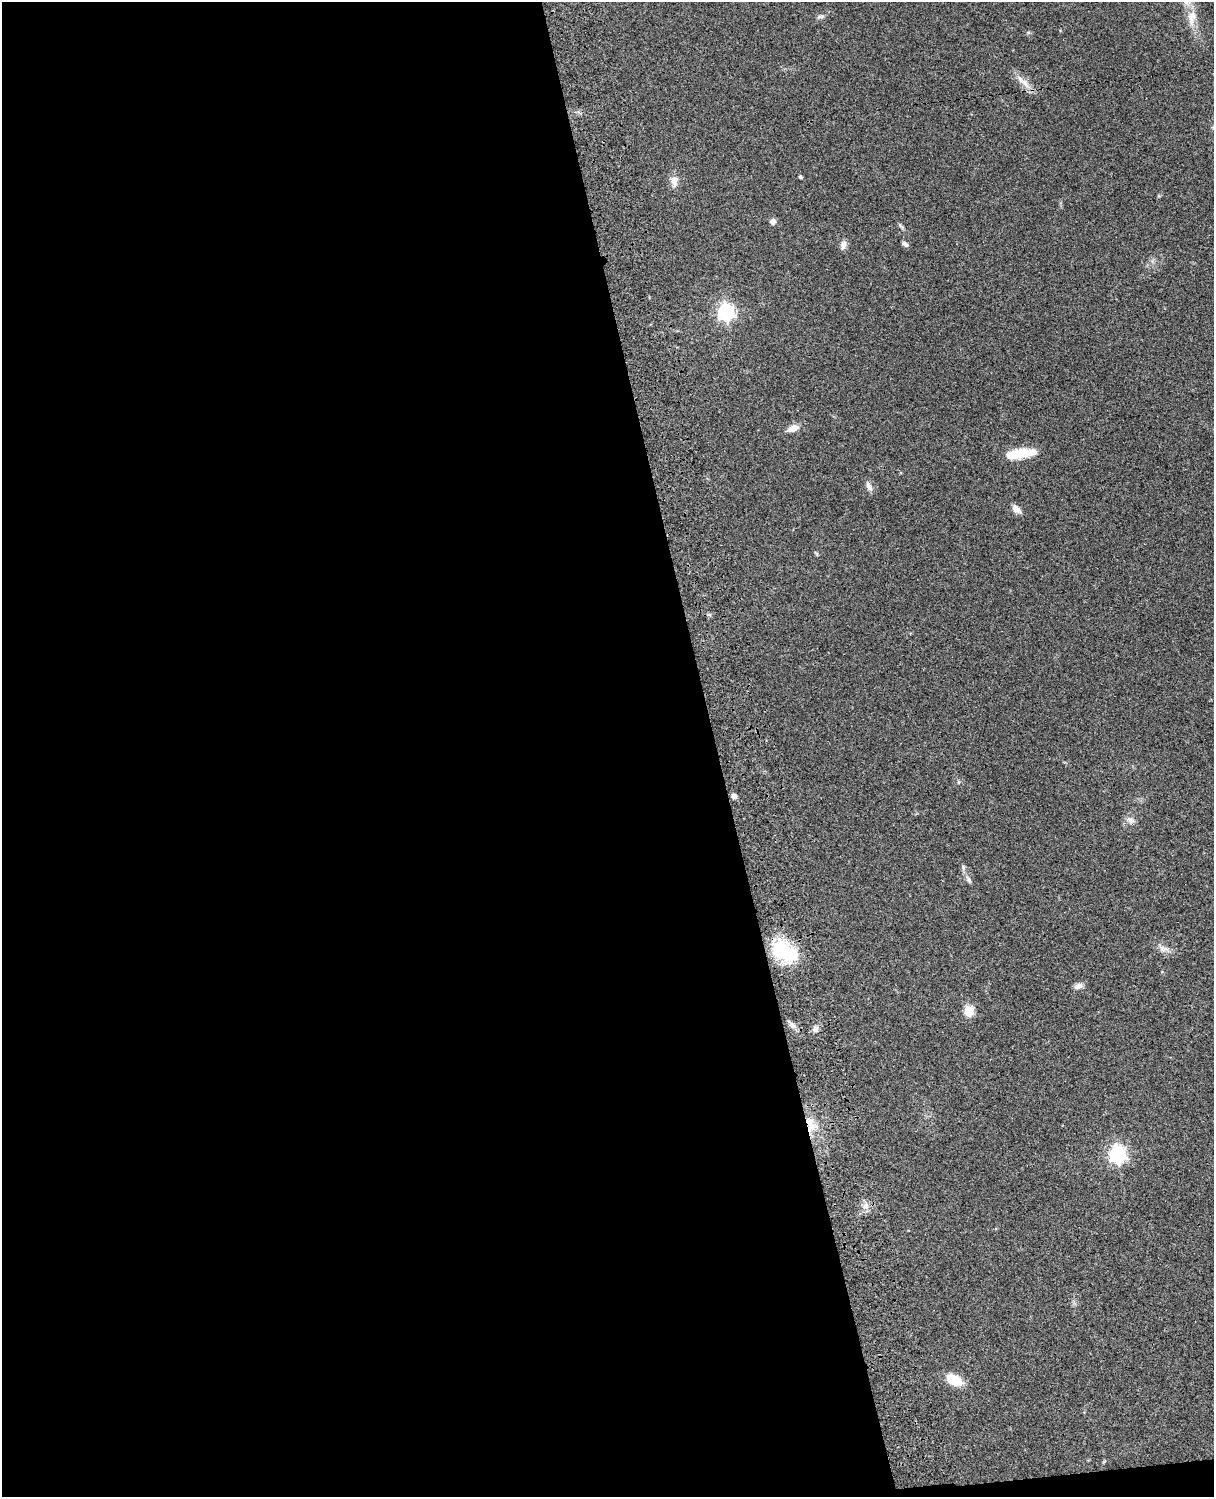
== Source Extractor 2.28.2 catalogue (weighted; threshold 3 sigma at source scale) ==
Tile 9 of 4 x 3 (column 1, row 3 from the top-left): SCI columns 122-1333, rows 278-1772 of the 5088 x 4927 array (HDU 1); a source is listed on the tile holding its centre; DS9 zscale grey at full resolution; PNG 1216 x 1499 px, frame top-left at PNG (2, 2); no overlay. Shown black and unused: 59% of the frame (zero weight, under 3 of 4 exposures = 6% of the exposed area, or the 3 px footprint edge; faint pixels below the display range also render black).
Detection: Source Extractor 2.28.2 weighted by HDU 2 'WHT'; one run over the whole footprint, this tile lists its part. Background 0.0923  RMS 0.0062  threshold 0.0279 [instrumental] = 3 sigma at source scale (4.5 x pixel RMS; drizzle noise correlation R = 1.50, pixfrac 1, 0.05/0.05 arcsec/px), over >= 5 px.
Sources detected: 27; all 27 listed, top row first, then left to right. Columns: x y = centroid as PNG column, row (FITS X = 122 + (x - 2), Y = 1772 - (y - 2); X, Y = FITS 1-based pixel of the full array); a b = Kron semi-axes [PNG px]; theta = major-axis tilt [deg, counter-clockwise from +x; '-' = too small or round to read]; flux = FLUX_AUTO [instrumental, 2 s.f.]
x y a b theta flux
820 16 12 4 7 1.4
1191 18 23 11 81 8
1023 82 26 7 -41 6.2
800 177 3 3 - 1.2
674 182 16 9 90 4.6
773 221 5 5 - 3.5
901 226 9 3 -45 1.1
905 244 8 5 -28 1.8
843 245 12 7 74 2.9
726 312 7 6 - 190
793 428 16 8 21 5.2
1020 454 32 9 8 20
869 487 14 7 -65 2.8
1016 509 12 7 -40 4
734 796 6 6 - 2.3
1130 820 13 8 -20 3.2
968 879 11 6 -57 2
1164 949 16 7 -15 3.7
785 952 29 18 -26 40
1078 986 12 7 18 2.9
969 1011 5 5 - 37
792 1025 10 7 -17 2.8
815 1029 9 7 56 2.5
811 1127 19 14 52 11
1117 1155 7 7 - 220
866 1206 9 8 - 3.6
954 1380 20 11 -28 11
Overlapping masked pixels (flux is a lower limit): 1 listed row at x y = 811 1127